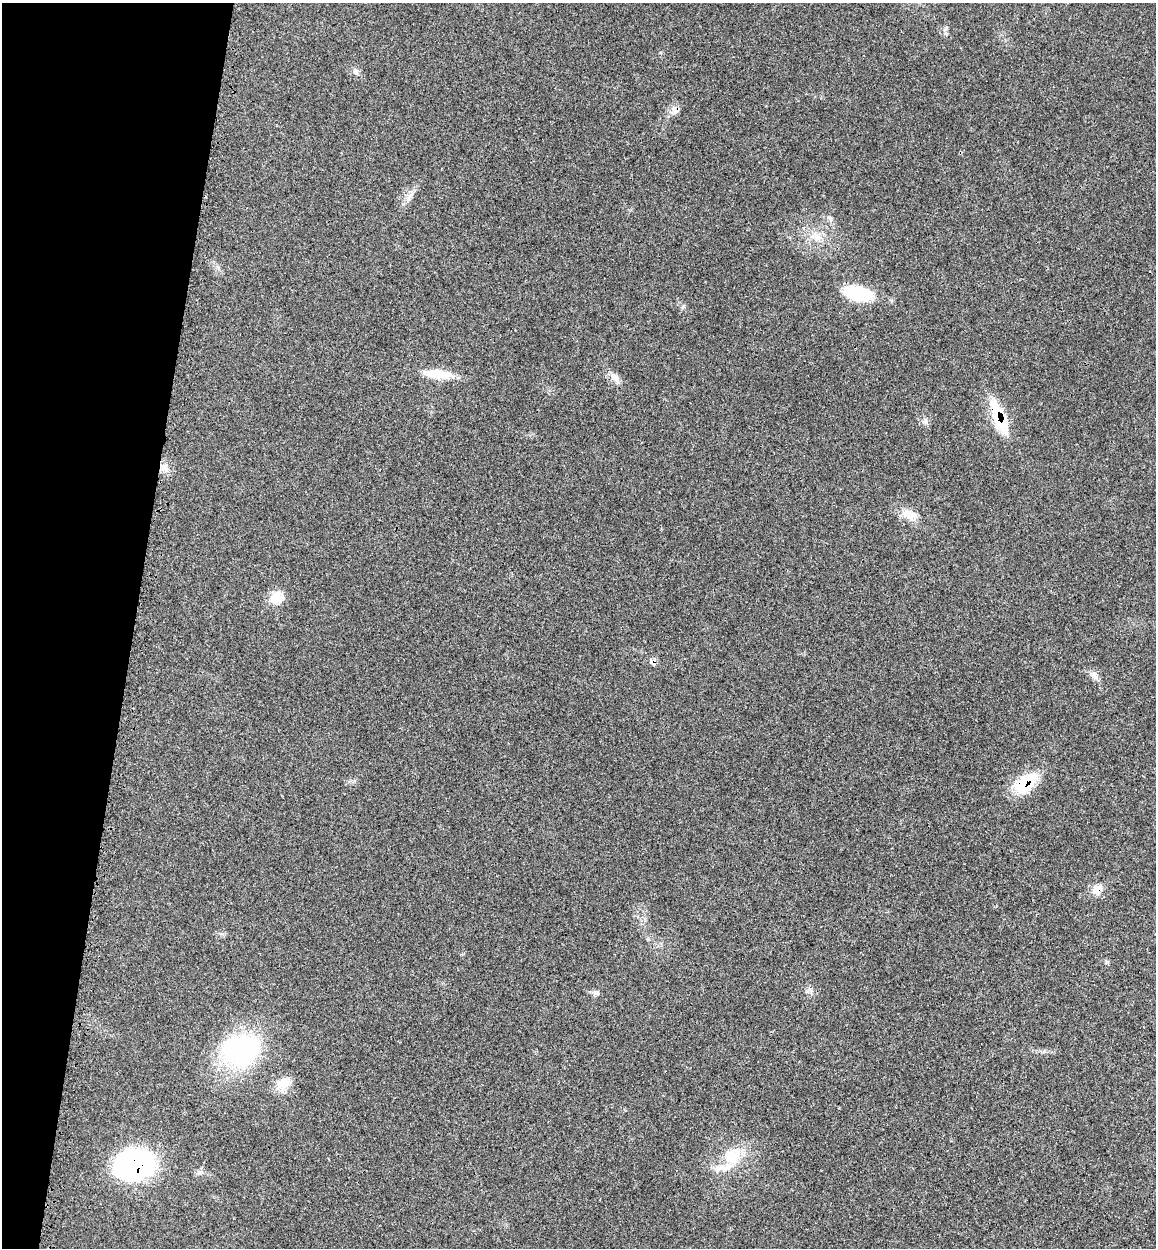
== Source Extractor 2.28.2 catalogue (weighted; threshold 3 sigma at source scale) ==
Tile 9 of 4 x 4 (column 1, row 3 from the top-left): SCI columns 325-1478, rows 1337-2582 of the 5150 x 5164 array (HDU 1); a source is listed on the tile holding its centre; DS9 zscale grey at full resolution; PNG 1158 x 1250 px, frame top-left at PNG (2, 3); no overlay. Shown black and unused: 12% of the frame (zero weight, under 3 of 4 exposures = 8% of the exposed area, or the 3 px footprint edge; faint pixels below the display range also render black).
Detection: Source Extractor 2.28.2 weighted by HDU 2 'WHT'; one run over the whole footprint, this tile lists its part. Background 0.0213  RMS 0.0033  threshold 0.0149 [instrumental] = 3 sigma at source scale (4.5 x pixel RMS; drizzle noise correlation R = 1.50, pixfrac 1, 0.05/0.05 arcsec/px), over >= 5 px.
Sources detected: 26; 2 inside a brighter listed object's ellipse — not listed separately; the other 24 listed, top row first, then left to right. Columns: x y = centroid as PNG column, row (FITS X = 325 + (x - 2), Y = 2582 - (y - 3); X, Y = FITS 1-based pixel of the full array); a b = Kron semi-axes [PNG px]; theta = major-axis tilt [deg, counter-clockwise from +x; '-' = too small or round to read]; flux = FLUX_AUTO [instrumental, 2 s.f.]
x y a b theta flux
945 33 6 5 - 0.66
356 71 9 8 - 1.2
674 110 11 10 - 2.1
409 196 17 5 53 1.9
830 218 10 6 -58 1.1
816 237 19 13 -20 5.1
858 293 30 14 -13 19
438 374 36 11 -7 8.1
615 378 17 8 -44 2.4
998 417 43 13 -72 15
925 421 9 5 65 0.91
164 468 11 11 - 2.7
909 514 23 13 -21 4.7
276 597 16 15 - 5.6
653 662 11 9 0 1.4
1094 675 13 7 -53 1.8
1026 782 32 17 37 14
1097 890 16 12 50 3.4
596 993 10 6 -2 1
240 1050 48 39 9 46
283 1084 22 15 44 4.8
732 1156 26 22 50 11
135 1165 38 29 13 63
199 1172 9 8 - 1.2
Overlapping masked pixels (flux is a lower limit): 7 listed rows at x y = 674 110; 998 417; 164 468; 653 662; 1026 782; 1097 890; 135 1165
Unlisted compact peaks at least as high as the median listed source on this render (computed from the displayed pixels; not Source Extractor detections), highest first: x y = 1107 962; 683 306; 810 989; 354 781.